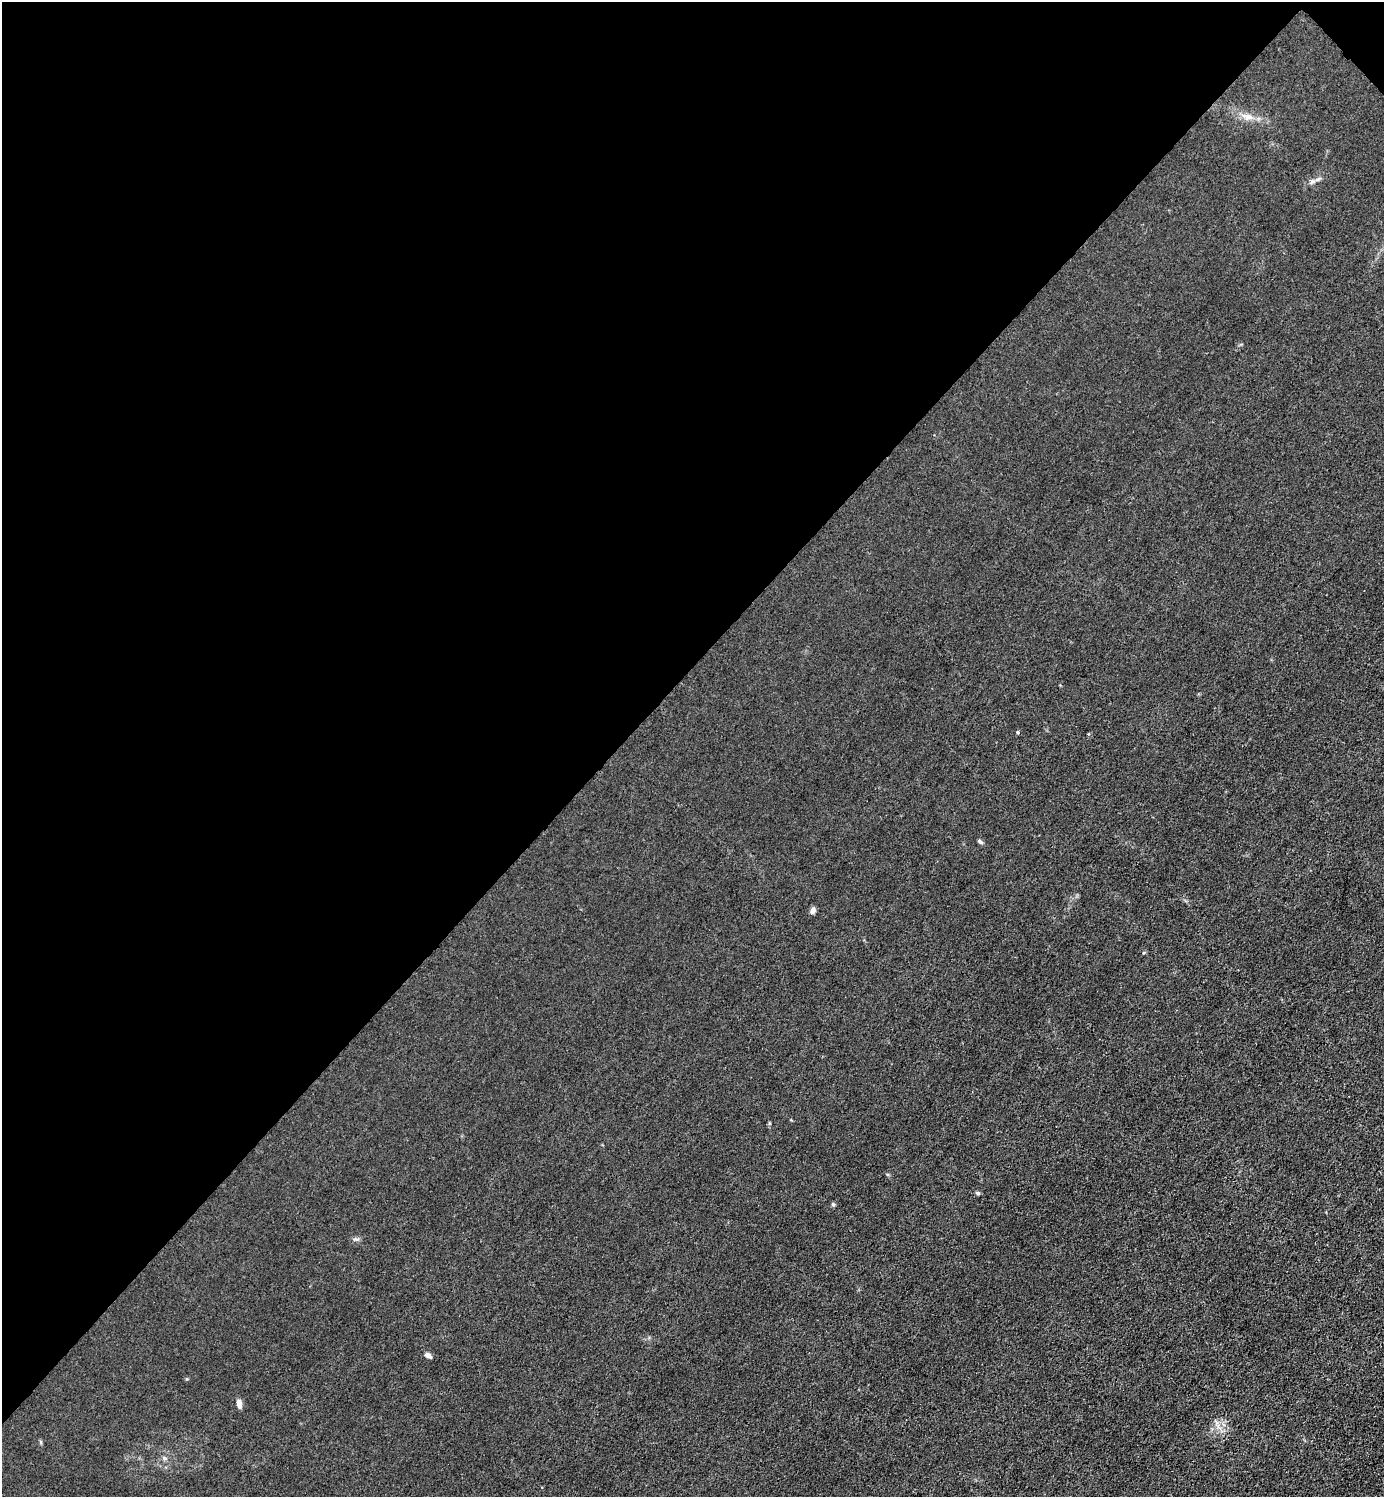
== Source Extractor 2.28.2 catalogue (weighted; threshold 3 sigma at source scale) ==
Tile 2 of 4 x 4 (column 2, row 1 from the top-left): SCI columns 1683-3064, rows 4488-5982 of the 5985 x 5985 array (HDU 1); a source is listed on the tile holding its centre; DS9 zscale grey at full resolution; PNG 1386 x 1499 px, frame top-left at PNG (2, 2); no overlay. Shown black and unused: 45% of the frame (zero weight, under 3 of 4 exposures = <1% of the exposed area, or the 3 px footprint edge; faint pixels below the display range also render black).
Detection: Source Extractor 2.28.2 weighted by HDU 2 'WHT'; one run over the whole footprint, this tile lists its part. Background 0.0222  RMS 0.0062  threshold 0.0281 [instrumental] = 3 sigma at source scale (4.5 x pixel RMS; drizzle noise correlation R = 1.50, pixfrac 1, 0.05/0.05 arcsec/px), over >= 5 px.
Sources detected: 10; all 10 listed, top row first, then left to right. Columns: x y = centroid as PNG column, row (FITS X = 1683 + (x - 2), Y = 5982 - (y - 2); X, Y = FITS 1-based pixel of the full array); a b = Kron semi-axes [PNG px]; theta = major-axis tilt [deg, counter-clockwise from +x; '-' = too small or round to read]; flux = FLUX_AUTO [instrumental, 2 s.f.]
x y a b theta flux
1248 117 17 8 -12 5.3
1312 182 9 3 45 1.2
1018 732 4 3 - 0.76
980 841 7 4 -44 1.2
813 911 9 6 84 1.8
978 1193 5 4 - 1.1
833 1204 6 4 0 0.8
428 1355 8 5 -28 2.4
239 1404 9 6 -81 3.2
164 1458 6 4 -45 1.1